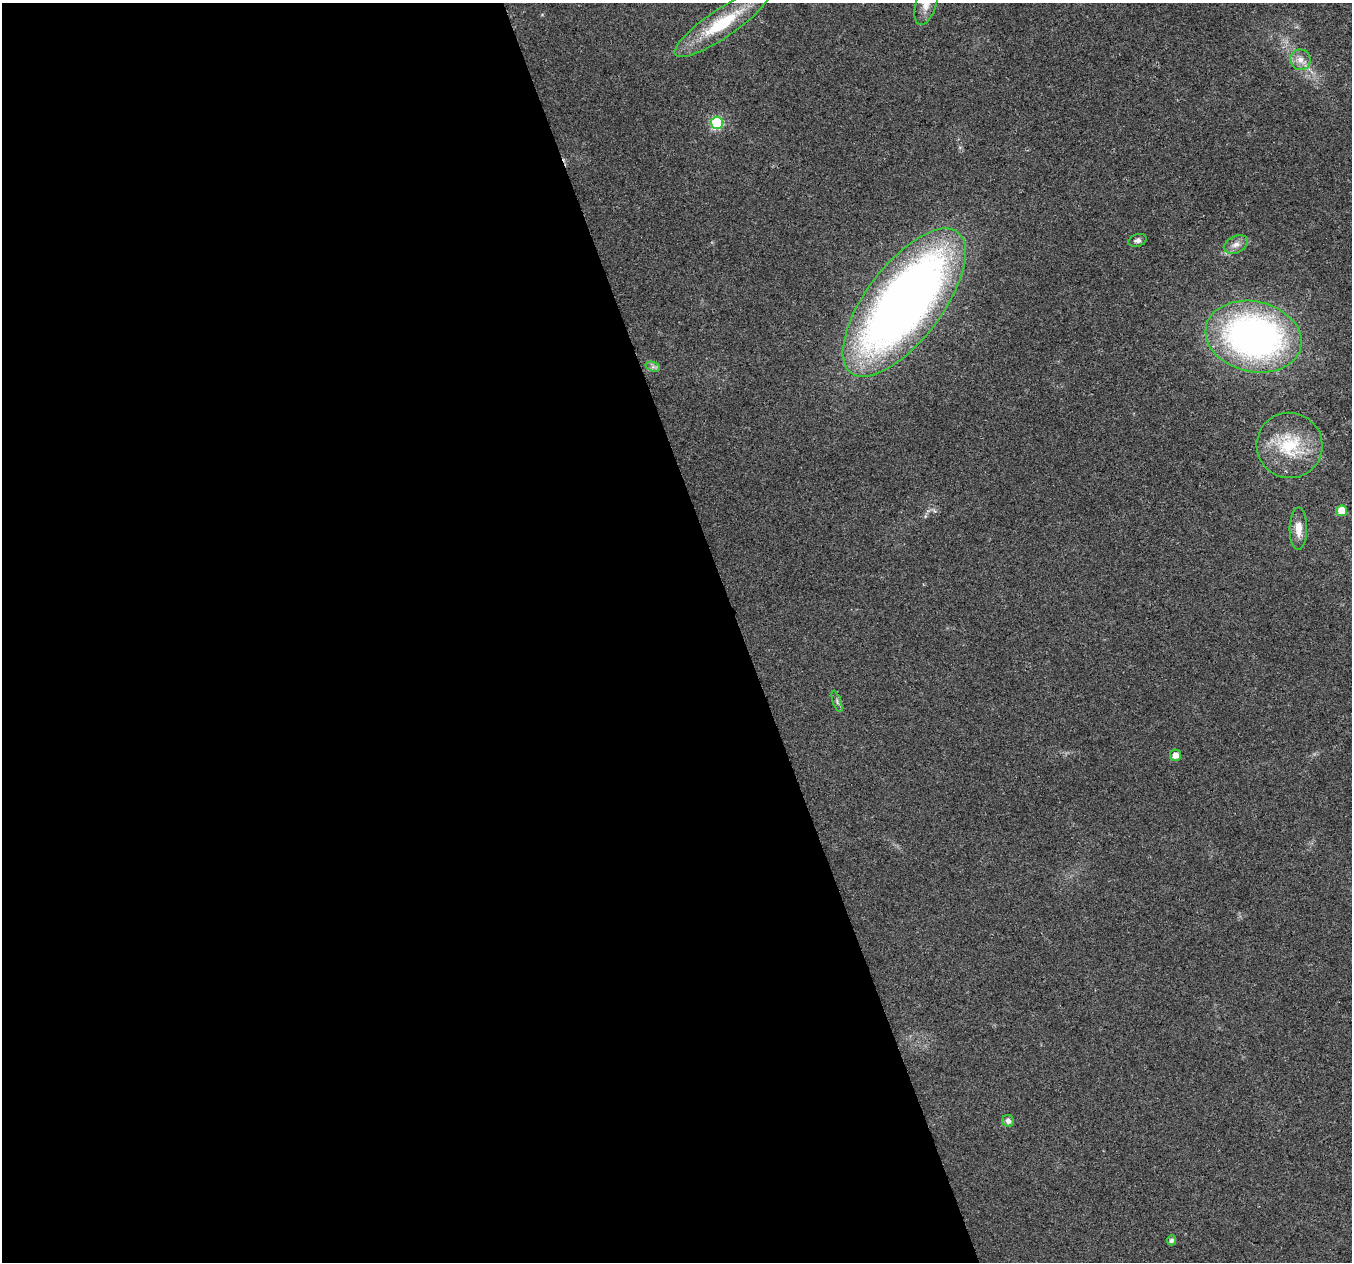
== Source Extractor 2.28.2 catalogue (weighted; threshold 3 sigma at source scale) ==
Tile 9 of 4 x 4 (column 1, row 3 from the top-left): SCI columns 1-1350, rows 1380-2639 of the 5401 x 5226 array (HDU 1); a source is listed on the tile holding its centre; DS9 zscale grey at full resolution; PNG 1354 x 1264 px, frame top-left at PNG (2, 3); each listed source drawn as its Kron ellipse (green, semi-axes under 4 px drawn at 4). Shown black and unused: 55% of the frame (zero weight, under 2 of 3 exposures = <1% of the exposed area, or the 3 px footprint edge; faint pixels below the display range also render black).
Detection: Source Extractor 2.28.2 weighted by HDU 2 'WHT'; one run over the whole footprint, this tile lists its part. Background 0.041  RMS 0.0055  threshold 0.0249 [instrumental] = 3 sigma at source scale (4.5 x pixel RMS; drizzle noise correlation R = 1.50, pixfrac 1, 0.0396/0.0396 arcsec/px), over >= 5 px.
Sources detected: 16; all 16 listed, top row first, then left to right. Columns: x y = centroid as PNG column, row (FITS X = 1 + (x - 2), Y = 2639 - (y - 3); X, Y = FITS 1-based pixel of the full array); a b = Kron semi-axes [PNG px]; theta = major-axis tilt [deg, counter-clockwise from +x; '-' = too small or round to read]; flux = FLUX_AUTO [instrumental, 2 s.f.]
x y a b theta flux
926 4 22 10 72 6.3
722 23 56 14 34 33
1300 60 10 10 - 4.5
717 123 6 6 - 57
1137 240 9 6 18 1.8
1236 244 13 8 26 3.7
904 303 88 38 53 520
1254 337 49 35 -12 220
653 367 7 4 -18 1.6
1289 445 33 32 - 31
1342 511 5 5 - 13
1298 529 21 9 90 6.8
837 701 11 3 -71 1.3
1175 755 5 5 - 4.4
1008 1121 6 5 - 2.4
1171 1240 5 4 - 1.8
Isophote crosses this tile's border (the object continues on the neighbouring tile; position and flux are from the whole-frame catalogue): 1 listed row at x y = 926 4